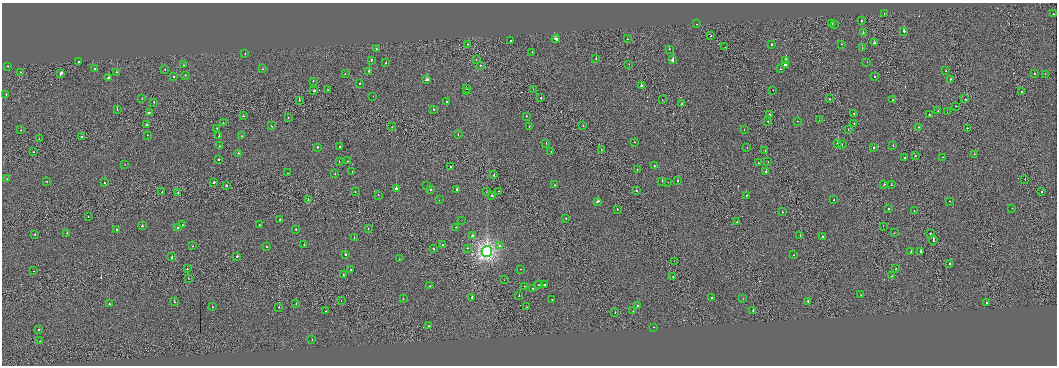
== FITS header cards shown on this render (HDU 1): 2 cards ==
NAXIS1  =                 2110
NAXIS2  =                  727

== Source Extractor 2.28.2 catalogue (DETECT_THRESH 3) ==
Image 2110 x 727 px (HDU 1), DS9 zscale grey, zoomed out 1/2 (1 PNG px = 2 x 2 image px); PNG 1059 x 368 px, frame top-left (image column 2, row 726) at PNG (2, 3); each listed source drawn as its Kron ellipse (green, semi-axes under 4 px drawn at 4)
Background -0.00396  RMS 0.2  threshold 0.608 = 3 sigma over >= 5 px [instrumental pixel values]
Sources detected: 285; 26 cannot appear on this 1/2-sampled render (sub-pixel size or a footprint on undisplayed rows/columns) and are neither listed nor drawn; the other 259 listed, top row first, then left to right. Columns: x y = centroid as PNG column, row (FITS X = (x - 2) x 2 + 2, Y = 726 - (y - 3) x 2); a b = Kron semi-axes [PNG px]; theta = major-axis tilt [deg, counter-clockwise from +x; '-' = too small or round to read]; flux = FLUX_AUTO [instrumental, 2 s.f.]
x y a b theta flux
884 14 2 1 - 82
1053 14 2 1 - 120
861 21 2 2 - 200
832 23 2 1 - 81
697 24 2 1 - 70
834 24 2 1 - 55
904 31 2 2 - 540
863 32 2 2 - 350
711 36 2 1 - 200
556 39 4 2 - 550
627 39 2 1 - 63
510 41 2 2 - 98
874 43 2 2 - 250
467 44 2 1 - 95
841 44 2 2 - 49
771 45 2 2 - 180
725 47 2 1 - 54
862 48 2 1 - 63
376 49 2 1 - 170
669 49 2 2 - 95
532 52 2 2 - 71
245 54 2 2 - 57
596 58 2 2 - 120
371 60 2 2 - 200
476 60 2 2 - 61
673 60 3 2 - 17000
786 60 2 2 - 280
79 61 2 2 - 110
386 62 2 2 - 83
867 62 2 1 - 29
629 64 2 1 - 13
183 65 2 2 - 52
481 65 2 2 - 180
785 65 3 2 - 350
8 66 2 2 - 120
94 68 2 2 - 92
165 69 2 2 - 99
263 69 2 2 - 93
780 69 2 2 - 140
369 71 2 2 - 150
946 71 2 2 - 73
21 72 2 2 - 75
117 72 2 2 - 140
61 73 4 2 - 650
345 74 2 2 - 86
1034 74 2 2 - 50
1045 74 2 2 - 38
185 75 2 2 - 170
174 76 2 2 - 81
874 76 2 1 - 240
108 78 3 2 - 420
950 79 2 2 - 130
427 80 4 2 - 550
313 81 2 2 - 30
360 83 2 2 - 200
641 86 2 2 - 800
328 89 2 1 - 75
467 89 2 1 - 12000
533 89 2 1 - 38
773 90 2 1 - 87
314 91 2 2 - 230
467 91 2 2 - 89000
1021 92 2 2 - 120
6 94 2 1 - 130
373 96 2 1 - 33
541 98 2 2 - 120
142 99 2 2 - 79
830 99 2 1 - 530
965 99 2 2 - 550
299 100 2 1 - 210
662 100 2 1 - 160
893 100 2 2 - 110
153 102 2 2 - 230
447 102 2 2 - 130
681 104 2 2 - 140
955 106 2 1 - 39
433 109 2 2 - 90
117 110 2 2 - 90
938 111 2 2 - 76
149 112 4 2 - 360
947 112 2 1 - 48
854 113 2 2 - 360
769 114 2 2 - 160
929 115 2 2 - 210
243 116 2 2 - 210
526 116 2 2 - 91
288 117 2 1 - 72
819 120 2 1 - 45
768 121 2 1 - 270
797 121 2 1 - 36
223 123 2 2 - 99
854 123 2 1 - 54
147 125 2 1 - 280
271 126 2 2 - 85
529 126 2 1 - 140
583 126 2 2 - 130
392 127 2 2 - 70
919 127 2 1 - 230
217 128 2 2 - 67
967 128 2 2 - 120
21 130 2 2 - 88
744 130 2 2 - 41
848 130 2 1 - 55
147 135 2 1 - 100
458 135 2 2 - 61
219 136 2 2 - 62
241 136 2 2 - 47
82 137 2 2 - 150
39 139 2 1 - 62
634 142 2 2 - 85
546 143 2 2 - 71
838 143 3 2 - 610
842 145 2 1 - 40
219 146 2 2 - 110
893 146 2 2 - 130
317 147 2 2 - 190
340 147 2 2 - 140
747 148 2 1 - 40
874 148 2 2 - 260
601 150 2 1 - 110
551 151 2 1 - 66
765 151 2 2 - 72
33 152 2 1 - 99
238 153 2 2 - 130
974 154 2 1 - 96
915 156 2 1 - 130
904 157 2 2 - 130
943 157 2 2 - 62
219 159 2 2 - 370
339 161 2 1 - 45
348 161 2 1 - 58
768 162 2 1 - 130
758 163 2 1 - 59
125 165 2 1 - 32
654 166 2 2 - 150
450 167 2 2 - 100
637 170 2 1 - 72
352 171 2 2 - 78
766 172 2 2 - 440
288 173 2 1 - 67
335 173 2 2 - 77
494 175 2 1 - 150
7 179 2 2 - 150
1025 179 2 1 - 90
678 180 2 2 - 130
47 181 2 1 - 61
662 181 2 2 - 140
668 182 2 1 - 62
104 183 2 2 - 90
214 183 2 1 - 530
884 184 2 2 - 140
227 185 2 2 - 150
554 185 2 2 - 29
891 185 2 1 - 410
427 186 2 1 - 58
396 188 2 2 - 1000
457 189 2 2 - 190
431 190 2 2 - 280
499 191 2 1 - 51
636 191 2 2 - 120
1041 191 2 2 - 110
162 192 2 1 - 63
178 192 2 2 - 99
355 192 2 2 - 140
487 192 2 2 - 77
378 195 2 1 - 85
492 195 2 2 - 430
746 195 2 2 - 61
308 199 2 1 - 240
439 200 2 2 - 80
834 200 2 1 - 110
597 201 3 2 - 370
949 201 2 2 - 57
1012 208 2 1 - 33
617 209 2 2 - 330
888 209 2 2 - 51
914 211 2 2 - 110
782 212 2 1 - 100
88 217 2 1 - 85
566 218 2 2 - 73
280 219 2 2 - 140
462 220 2 1 - 8.8
737 222 2 2 - 600
182 225 2 2 - 84
259 225 2 2 - 69
142 226 2 2 - 360
883 226 2 1 - 45
456 227 2 1 - 63
178 228 2 2 - 500
296 229 2 2 - 390
368 229 2 1 - 38
117 230 2 2 - 120
67 233 2 2 - 110
894 233 2 1 - 56
930 233 2 1 - 73
35 234 2 2 - 89
800 235 2 1 - 44
473 236 3 2 - 210
822 236 2 1 - 95
354 237 2 2 - 100
933 240 4 2 - 810
304 244 2 2 - 300
443 245 2 2 - 110
193 246 2 2 - 190
500 246 2 2 - 200
267 247 2 1 - 62
467 248 2 2 - 98
434 249 2 1 - 110
487 251 5 5 - 12000
911 251 2 2 - 56
920 251 2 2 - 610
345 254 2 2 - 320
794 255 2 1 - 78
237 256 2 2 - 260
172 257 2 2 - 680
399 259 2 2 - 100
674 261 2 1 - 49
950 264 2 2 - 550
187 269 2 1 - 58
520 269 2 2 - 45
896 269 2 2 - 340
351 270 2 2 - 73
33 271 2 1 - 64
343 275 2 2 - 110
892 276 2 1 - 40
673 277 2 1 - 130
188 278 2 1 - 59
504 280 2 1 - 50
539 285 2 2 - 240
544 285 2 2 - 100
430 286 2 2 - 100
524 286 2 1 - 110
533 288 2 2 - 83
861 295 2 1 - 29
519 296 2 1 - 110
472 297 2 2 - 760
712 298 2 2 - 79
743 298 2 1 - 44
403 299 2 2 - 140
552 300 2 2 - 71
341 301 2 1 - 47
808 301 2 2 - 220
174 302 2 2 - 95
987 303 2 2 - 70
109 304 2 2 - 120
296 304 2 1 - 88
637 306 2 2 - 140
212 307 2 2 - 270
279 307 2 2 - 110
526 307 2 2 - 67
753 310 2 2 - 180
326 311 2 2 - 89
633 311 2 1 - 43
615 313 2 1 - 61
429 326 2 2 - 680
653 327 2 2 - 66
39 330 2 2 - 78
312 339 2 2 - 66
40 341 2 2 - 56
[26 sub-pixel or undisplayed-footprint detections neither listed nor drawn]